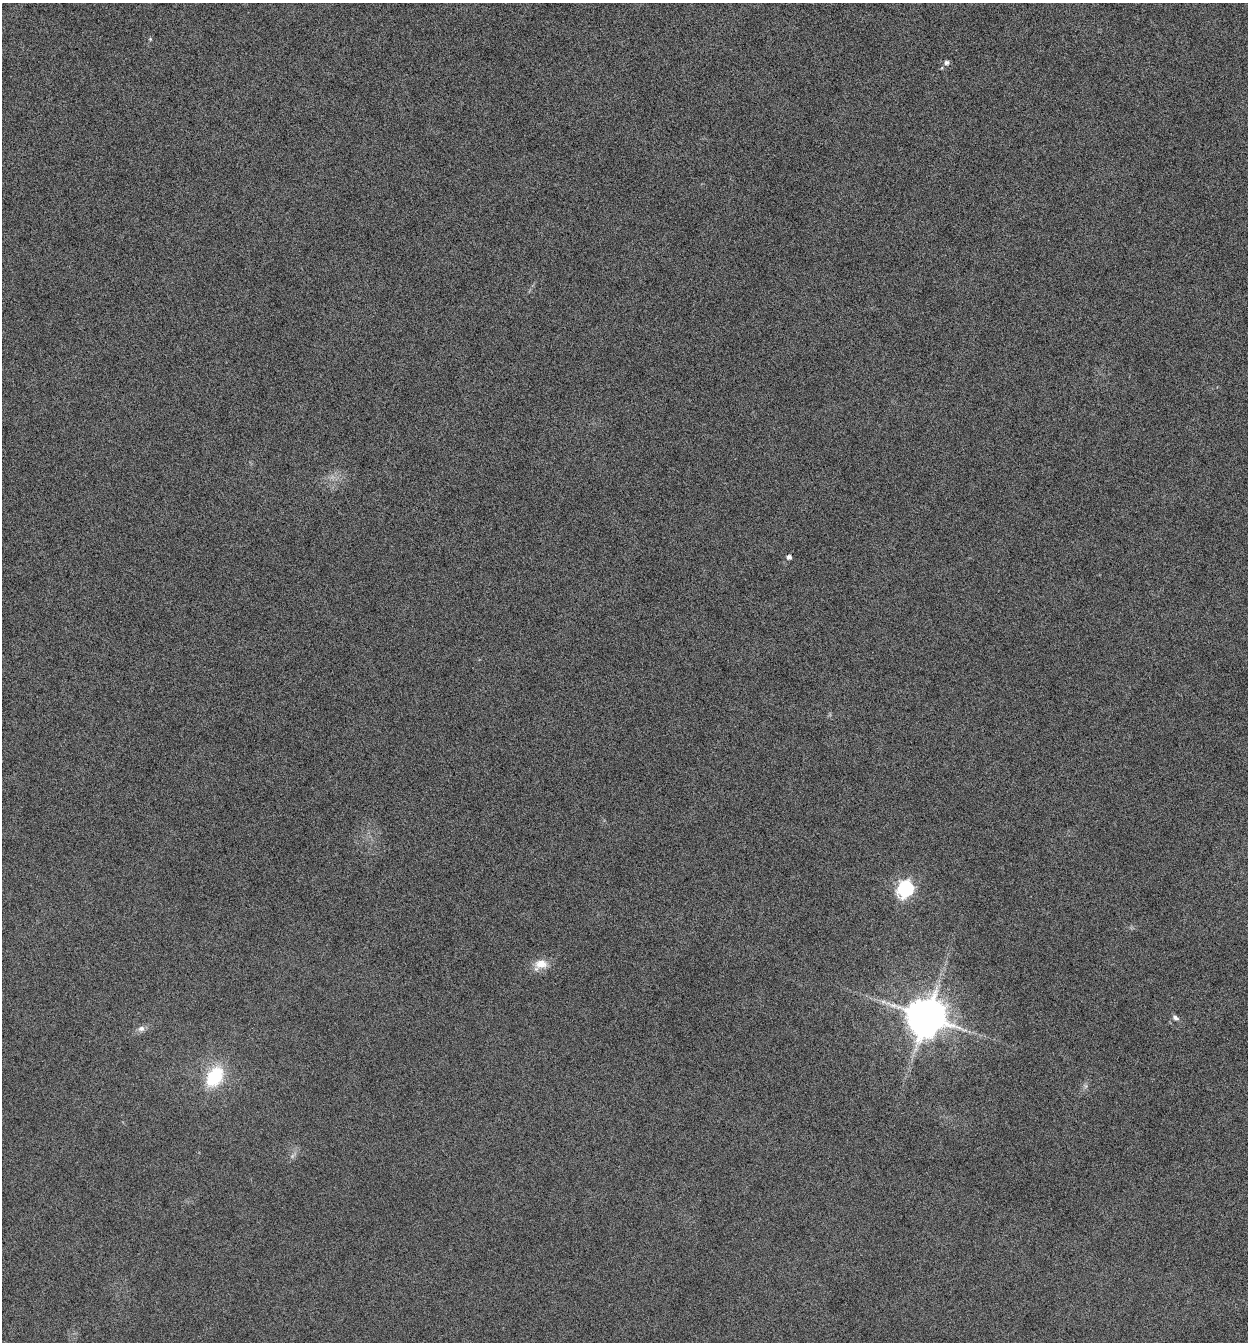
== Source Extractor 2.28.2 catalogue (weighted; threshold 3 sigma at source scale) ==
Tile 6 of 4 x 4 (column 2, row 2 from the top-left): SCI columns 1383-2628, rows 2689-4028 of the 5386 x 5373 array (HDU 1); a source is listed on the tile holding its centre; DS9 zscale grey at full resolution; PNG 1250 x 1344 px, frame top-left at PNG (2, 3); no overlay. Nothing masked; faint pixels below the display range render black.
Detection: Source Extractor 2.28.2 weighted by HDU 2 'WHT'; one run over the whole footprint, this tile lists its part. Background -0.545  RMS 0.04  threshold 0.163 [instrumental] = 3 sigma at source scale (4.09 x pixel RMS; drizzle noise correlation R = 1.36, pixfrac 0.8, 0.05/0.05 arcsec/px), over >= 5 px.
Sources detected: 9; all 9 listed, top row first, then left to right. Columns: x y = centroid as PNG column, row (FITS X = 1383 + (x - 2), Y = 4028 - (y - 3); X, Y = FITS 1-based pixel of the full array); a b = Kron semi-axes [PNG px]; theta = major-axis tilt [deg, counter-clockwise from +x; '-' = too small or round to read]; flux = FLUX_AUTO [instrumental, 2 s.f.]
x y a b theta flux
150 39 5 5 - 3.8
947 62 7 6 - 10
789 557 6 6 - 9.4
906 889 10 8 53 400
541 964 17 12 21 51
927 1017 16 15 - 4900
1175 1018 9 5 -24 11
141 1028 10 8 16 16
215 1076 25 16 57 180